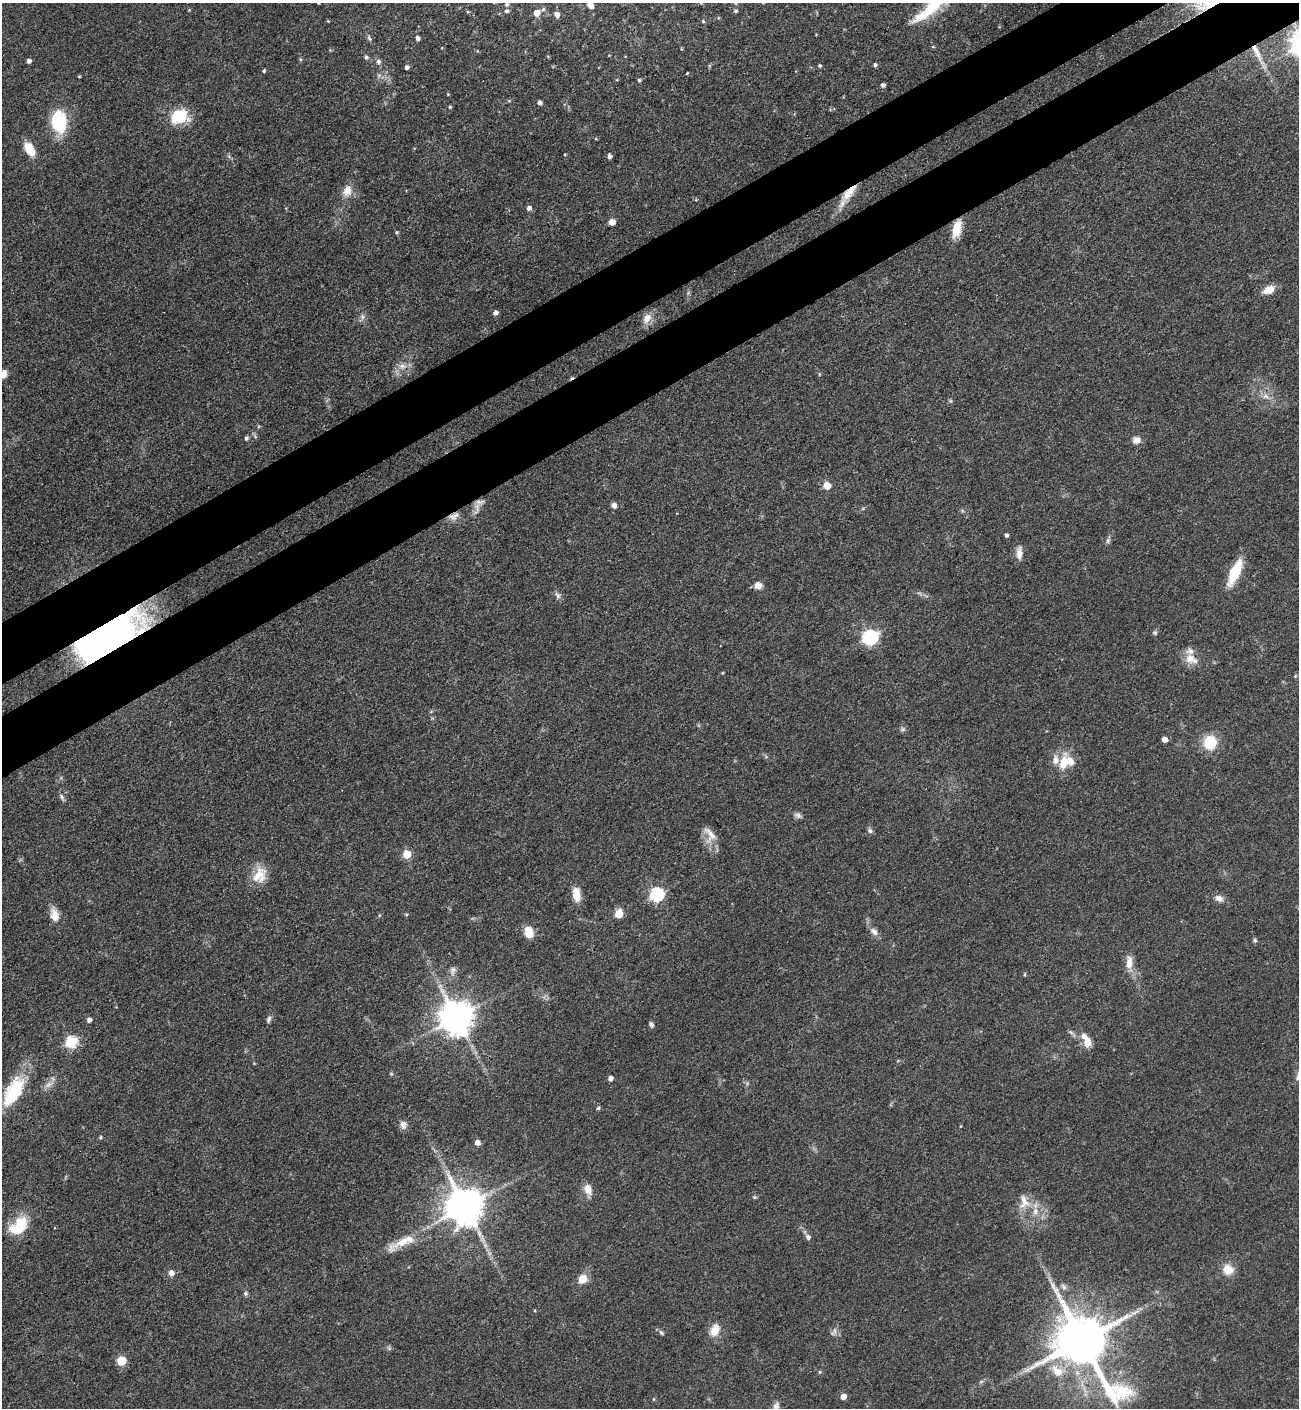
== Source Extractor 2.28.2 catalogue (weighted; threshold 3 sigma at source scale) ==
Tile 10 of 4 x 4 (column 2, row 3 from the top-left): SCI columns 1675-2971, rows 1506-2911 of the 5807 x 5823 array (HDU 1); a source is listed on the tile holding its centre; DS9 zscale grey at full resolution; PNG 1301 x 1410 px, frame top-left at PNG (2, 3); no overlay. Shown black and unused: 8% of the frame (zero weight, under 3 of 4 exposures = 9% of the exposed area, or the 3 px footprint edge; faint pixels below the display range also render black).
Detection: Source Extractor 2.28.2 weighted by HDU 2 'WHT'; one run over the whole footprint, this tile lists its part. Background 0.0404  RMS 0.0045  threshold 0.0201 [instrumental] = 3 sigma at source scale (4.5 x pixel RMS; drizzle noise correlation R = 1.50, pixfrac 1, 0.05/0.05 arcsec/px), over >= 5 px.
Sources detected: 143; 1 inside a brighter object's white glare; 1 cosmic-ray / hot-pixel residue — not listed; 8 inside a brighter listed object's ellipse — not listed separately; the other 133 listed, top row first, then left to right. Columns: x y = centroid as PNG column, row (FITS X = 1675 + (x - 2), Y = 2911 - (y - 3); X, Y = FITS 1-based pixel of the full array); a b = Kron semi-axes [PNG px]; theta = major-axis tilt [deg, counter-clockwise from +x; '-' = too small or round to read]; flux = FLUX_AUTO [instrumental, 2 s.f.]
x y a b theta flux
318 3 3 2 - 0.47
701 3 5 4 - 0.5
735 3 5 4 - 0.61
506 4 4 4 - 0.91
590 6 8 6 -46 2.4
930 8 54 13 41 22
543 9 5 5 - 0.7
189 10 4 4 - 0.35
506 11 6 5 - 0.95
736 11 4 4 - 0.8
468 12 5 3 - 0.42
537 13 6 5 - 4.2
557 14 5 5 - 2.4
328 21 4 3 - 0.37
703 21 4 4 - 0.49
369 38 9 4 -64 0.96
417 38 4 4 - 1.5
933 47 5 3 - 0.35
330 50 4 4 - 0.42
1257 53 36 7 -64 7.3
548 56 5 3 - 0.39
366 57 5 5 - 1
300 59 5 4 - 0.53
29 61 4 4 - 1.7
378 62 7 6 - 1.1
820 65 4 4 - 0.67
875 65 4 4 - 0.92
407 67 5 4 - 1.4
264 71 4 4 - 0.69
687 73 3 2 - 0.36
79 76 4 3 - 0.48
617 80 5 3 - 0.35
639 80 4 4 - 0.68
883 85 4 4 - 1.3
448 94 4 4 - 0.4
539 102 5 4 - 1.5
450 107 4 4 - 0.6
179 117 17 13 15 21
59 121 24 16 -87 24
29 149 14 8 -57 9.1
609 156 5 4 - 1.6
347 191 16 12 71 4.7
849 192 25 9 48 7.5
529 208 5 5 - 1.9
612 222 5 5 - 5.2
957 229 22 10 76 7.7
396 232 5 4 - 0.55
1269 290 12 8 25 6.2
688 293 6 5 - 0.72
495 312 5 4 - 1.8
362 317 8 6 -47 1.5
647 318 16 11 58 4
402 366 12 8 -5 3
4 374 10 7 78 2.5
819 374 5 4 - 0.5
1266 396 9 7 -2 2.1
246 438 6 4 62 0.89
1136 440 10 9 - 2.9
827 485 5 5 - 9.2
614 505 6 6 - 1.9
477 508 22 7 80 3.2
452 516 14 8 -36 3.2
1006 535 4 4 - 1
1108 541 8 6 70 1
1019 553 16 7 89 3.6
1235 572 22 8 65 21
758 585 9 7 5 3.2
558 595 11 7 -71 1.6
113 633 53 25 27 160
1155 633 7 6 - 0.86
870 637 7 6 - 110
1191 659 20 13 -26 5.8
722 673 5 3 - 0.37
902 729 7 6 - 1
1165 740 4 4 - 4.1
1210 743 15 14 - 13
1064 762 22 12 70 9.4
62 797 10 5 -63 1.3
798 815 11 6 -19 1.5
870 831 8 6 -30 1.2
710 835 24 13 -62 5.4
407 854 5 5 - 14
259 875 22 17 64 8.7
576 894 13 7 -80 7.7
657 894 6 6 - 73
1219 898 12 8 -26 2.7
406 914 5 3 - 0.48
618 914 5 5 - 13
54 915 19 10 -77 5
874 931 13 8 -45 2.5
529 933 11 8 -75 7.6
1255 940 6 5 - 0.82
1129 963 17 8 90 5.2
453 970 13 8 85 2.2
1025 974 5 3 - 0.47
440 986 7 4 18 0.89
456 1018 10 10 - 1000
269 1019 10 5 74 1.2
89 1020 4 4 - 1.9
651 1025 6 5 - 1.3
1071 1032 8 4 -37 0.97
71 1042 6 6 - 44
1087 1042 12 9 -90 4.7
254 1063 4 4 - 0.35
610 1078 4 4 - 2.4
49 1084 15 5 32 2.4
13 1092 38 16 61 24
598 1108 5 5 - 0.64
403 1125 11 8 -80 2.2
100 1137 5 4 - 0.65
477 1143 5 5 - 2.5
588 1189 13 9 -68 4.5
754 1197 6 4 -11 0.57
1024 1202 23 15 -79 7.8
464 1207 10 10 - 1300
19 1226 26 16 45 14
808 1237 8 6 -50 1.5
403 1242 53 11 29 13
1228 1269 12 11 - 6.6
171 1273 7 7 - 2.1
582 1279 9 8 - 6.8
246 1293 6 6 - 0.96
715 1330 17 11 68 5.6
834 1332 12 6 59 1.7
661 1333 9 5 -45 0.99
1082 1341 20 14 -55 3000
121 1361 9 9 - 6.3
1057 1371 19 12 -42 7.2
820 1372 5 5 - 0.56
981 1382 6 4 19 0.76
843 1396 5 5 - 4.1
654 1399 5 3 - 0.42
776 1407 13 7 78 2.6
Overlapping masked pixels (flux is a lower limit): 5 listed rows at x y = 1257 53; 849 192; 957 229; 452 516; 113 633
Isophote crosses this tile's border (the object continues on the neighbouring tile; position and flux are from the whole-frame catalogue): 7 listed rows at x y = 318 3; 701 3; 735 3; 590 6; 930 8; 4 374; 776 1407